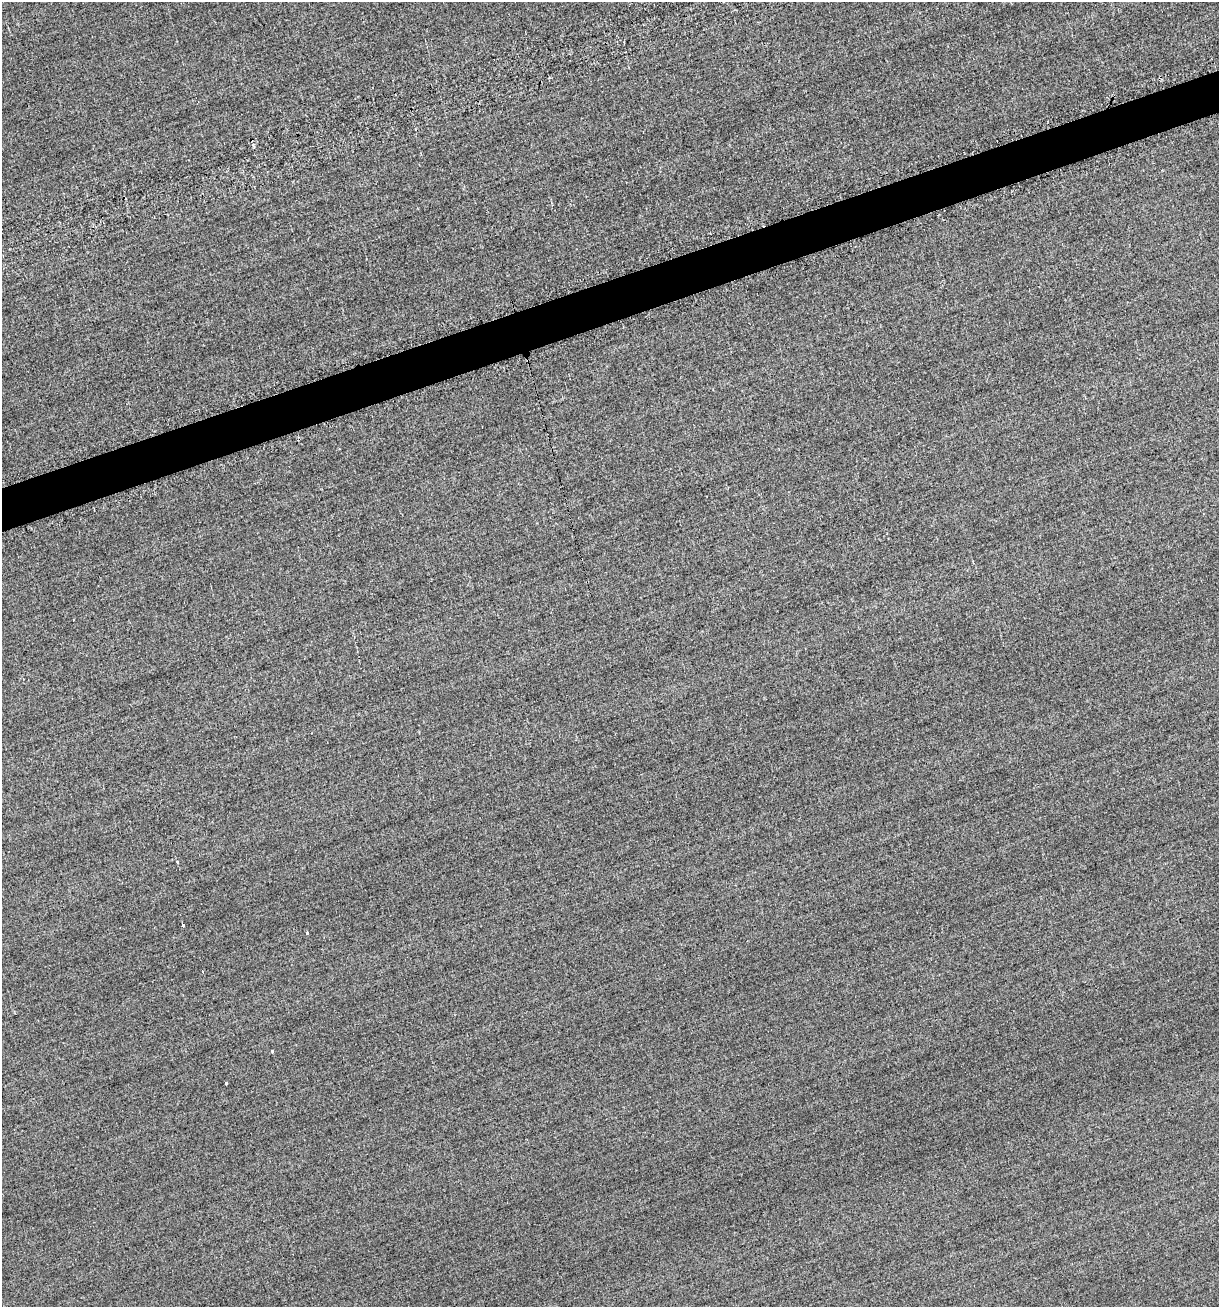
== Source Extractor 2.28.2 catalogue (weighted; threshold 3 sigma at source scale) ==
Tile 10 of 4 x 4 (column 2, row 3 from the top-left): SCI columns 1430-2646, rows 1389-2693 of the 5577 x 5599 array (HDU 1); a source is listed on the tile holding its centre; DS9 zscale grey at full resolution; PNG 1221 x 1309 px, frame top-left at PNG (2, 2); no overlay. Shown black and unused: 3% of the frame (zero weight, under 2 of 3 exposures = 12% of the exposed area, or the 3 px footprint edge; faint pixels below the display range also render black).
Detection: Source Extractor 2.28.2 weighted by HDU 2 'WHT'; one run over the whole footprint, this tile lists its part. Background -0.476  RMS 3.4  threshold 15.3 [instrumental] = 3 sigma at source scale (4.5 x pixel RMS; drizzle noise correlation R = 1.50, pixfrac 1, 0.05/0.05 arcsec/px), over >= 5 px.
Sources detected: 6; all 6 listed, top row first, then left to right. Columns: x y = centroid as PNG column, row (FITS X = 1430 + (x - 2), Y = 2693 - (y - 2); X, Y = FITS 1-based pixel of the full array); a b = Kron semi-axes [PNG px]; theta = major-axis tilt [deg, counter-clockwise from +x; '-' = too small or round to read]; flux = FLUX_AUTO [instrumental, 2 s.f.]
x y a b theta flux
177 862 3 3 - 1700
183 926 3 3 - 3000
307 932 4 3 - 580
203 972 4 2 - 270
272 1051 4 3 - 250
226 1083 3 3 - 790